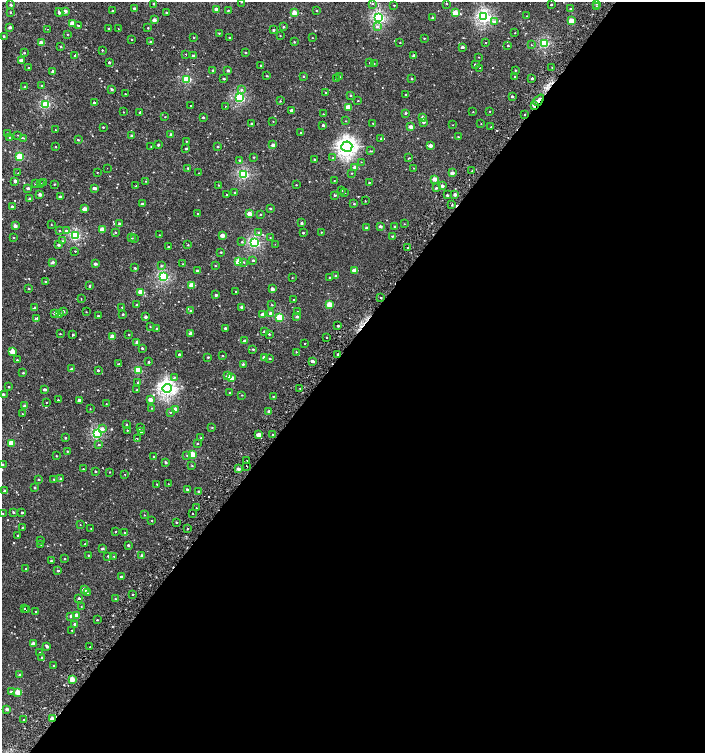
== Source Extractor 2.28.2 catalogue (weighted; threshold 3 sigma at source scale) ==
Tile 12 of 4 x 4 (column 4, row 3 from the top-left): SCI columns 4423-5828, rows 1507-3007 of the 6059 x 6037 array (HDU 1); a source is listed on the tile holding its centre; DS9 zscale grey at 2 x 2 block average (1 PNG px = mean of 2 x 2 image px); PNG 707 x 755 px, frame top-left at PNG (2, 2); each listed source drawn as its Kron ellipse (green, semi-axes under 4 px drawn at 4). Shown black and unused: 54% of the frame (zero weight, under 2 of 3 exposures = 2% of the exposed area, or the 3 px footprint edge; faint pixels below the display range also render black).
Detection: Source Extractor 2.28.2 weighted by HDU 2 'WHT'; one run over the whole footprint, this tile lists its part. Background 0.00127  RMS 0.0039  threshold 0.0174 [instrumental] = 3 sigma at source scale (4.5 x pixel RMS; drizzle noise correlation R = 1.50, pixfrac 1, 0.0396/0.0396 arcsec/px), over >= 5 px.
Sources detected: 439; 2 cosmic-ray / hot-pixel residue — neither listed nor drawn; the other 437 listed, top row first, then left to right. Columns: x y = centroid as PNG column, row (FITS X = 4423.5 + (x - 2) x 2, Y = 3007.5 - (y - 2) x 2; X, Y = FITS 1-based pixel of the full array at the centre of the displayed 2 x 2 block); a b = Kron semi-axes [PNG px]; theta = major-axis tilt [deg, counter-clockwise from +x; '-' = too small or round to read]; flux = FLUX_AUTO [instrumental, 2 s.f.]
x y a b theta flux
241 2 2 2 - 0.41
153 4 2 2 - 0.63
372 4 3 3 - 0.8
446 4 2 2 - 0.49
597 4 3 2 - 2.2
11 5 2 2 - 1.4
394 5 2 2 - 0.57
551 5 2 2 - 0.86
596 7 3 2 - 0.65
134 8 2 2 - 1.3
216 9 2 2 - 3.6
570 9 3 2 - 1.3
228 10 2 2 - 0.67
316 10 2 2 - 0.45
65 11 2 2 - 4.1
113 11 2 2 - 0.98
10 12 2 2 - 0.68
59 12 4 3 - 1.6
166 13 3 2 - 1.3
294 13 3 2 - 10
455 13 3 2 - 15
526 16 2 2 - 0.22
433 17 2 2 - 1.6
484 17 4 3 - 140
379 18 4 3 - 110
154 20 2 2 - 5.7
571 21 3 2 - 16
494 22 4 3 - 2.4
72 23 3 2 - 10
78 25 3 2 - 0.84
10 27 2 2 - 2.8
283 27 3 2 - 0.87
377 27 4 4 - 1.8
109 28 2 2 - 0.65
148 28 2 2 - 0.6
47 29 2 2 - 0.38
118 29 2 2 - 0.38
273 30 2 2 - 1.1
219 33 3 2 - 0.67
515 33 2 2 - 0.37
68 34 3 2 - 0.34
4 36 2 2 - 0.78
280 36 2 2 - 0.36
193 37 2 2 - 0.55
230 37 2 2 - 0.6
313 38 2 2 - 0.31
424 38 2 2 - 0.52
131 39 2 2 - 0.36
151 41 2 2 - 1.3
294 42 2 2 - 0.82
41 43 3 2 - 7.5
400 43 2 2 - 0.37
485 43 2 2 - 1.4
544 43 4 3 - 59
531 45 2 2 - 0.34
61 46 2 2 - 0.87
508 46 2 2 - 0.74
462 47 2 2 - 2.3
102 50 2 2 - 0.58
24 53 2 2 - 0.51
246 53 2 2 - 0.66
186 54 2 2 - 0.7
75 56 2 2 - 2.1
193 56 3 2 - 2.8
414 56 2 2 - 2.7
479 57 2 2 - 0.29
21 60 2 2 - 4.5
109 62 2 2 - 1.2
370 63 2 2 - 0.37
374 63 2 2 - 0.3
475 65 3 2 - 1.3
261 66 2 2 - 1.6
552 67 3 2 - 0.5
28 68 2 2 - 2.1
480 68 2 2 - 0.32
213 70 2 2 - 0.87
228 70 2 2 - 1.7
515 70 2 2 - 0.59
53 71 2 2 - 3.3
267 76 3 2 - 0.52
303 76 3 2 - 0.57
514 76 2 2 - 0.44
339 77 3 2 - 0.49
532 78 2 2 - 1.4
187 79 3 3 - 45
224 79 2 2 - 0.99
337 79 3 3 - 0.78
411 79 2 2 - 0.96
42 86 2 2 - 1
25 87 2 2 - 0.65
112 89 4 2 - 0.98
242 89 3 3 - 0.83
326 93 3 2 - 0.51
125 94 2 2 - 0.45
405 94 2 2 - 0.86
350 95 2 2 - 0.75
512 96 2 2 - 1.4
240 98 3 3 - 74
539 100 6 2 50 10
280 101 3 2 - 0.52
358 101 2 2 - 0.47
94 102 2 2 - 1.5
46 104 3 3 - 53
190 105 2 2 - 2
534 105 3 2 - 5.9
225 106 2 2 - 0.58
348 107 3 2 - 14
292 110 2 2 - 3.3
490 111 2 2 - 0.38
123 112 2 2 - 0.35
140 112 2 2 - 1.2
473 112 2 2 - 0.34
406 113 3 2 - 1
323 114 2 2 - 0.5
525 115 2 2 - 0.6
165 117 2 2 - 0.34
203 117 2 2 - 1.1
422 117 3 3 - 1.6
273 121 2 2 - 0.37
345 121 2 2 - 0.35
423 122 2 2 - 2.2
372 123 2 2 - 0.94
251 124 2 2 - 0.97
481 124 2 2 - 0.31
323 125 2 2 - 1.7
453 125 2 2 - 0.3
103 127 2 2 - 0.58
411 127 3 2 - 6.7
491 127 2 2 - 0.39
55 130 2 2 - 0.39
301 132 2 2 - 0.46
7 133 2 2 - 0.7
171 134 2 2 - 2.4
18 135 2 2 - 0.36
132 136 3 2 - 2.2
458 137 2 2 - 0.65
10 138 3 2 - 0.67
24 138 3 2 - 0.42
381 139 2 2 - 0.5
78 140 3 2 - 0.73
186 141 2 2 - 0.44
158 145 3 2 - 1
273 145 2 2 - 4.1
430 146 3 2 - 5.1
56 147 2 2 - 0.52
151 147 2 2 - 0.31
218 147 2 2 - 0.91
347 147 5 5 - 280
186 149 2 2 - 1.3
370 151 3 3 - 0.76
20 157 3 3 - 38
254 157 2 2 - 0.64
333 158 2 2 - 0.47
409 158 3 2 - 0.6
240 160 3 2 - 1.4
315 160 2 2 - 1.1
361 162 3 2 - 0.32
355 167 3 2 - 3.7
107 168 2 2 - 0.79
188 168 3 2 - 0.82
413 168 2 2 - 0.33
472 171 2 2 - 0.32
97 172 2 2 - 1.1
18 173 2 2 - 0.34
199 173 2 2 - 0.32
351 173 2 2 - 0.49
452 173 2 2 - 4.6
243 174 3 3 - 76
435 179 3 2 - 7.8
334 180 2 2 - 0.32
15 181 3 2 - 1.7
146 181 2 2 - 0.36
43 182 3 3 - 0.88
369 182 2 2 - 0.7
35 183 2 2 - 0.57
40 184 3 2 - 0.51
54 184 2 2 - 0.61
136 185 2 2 - 0.52
218 185 2 2 - 0.36
296 185 2 2 - 0.34
442 186 3 2 - 2.2
28 188 2 2 - 2.3
94 188 3 2 - 3.7
436 188 3 2 - 1.2
342 191 2 2 - 0.5
345 192 2 2 - 0.35
235 193 2 2 - 1.1
40 194 2 2 - 3.2
455 194 2 2 - 3.9
227 195 2 2 - 0.79
335 195 3 2 - 0.99
447 195 2 2 - 1.3
60 197 2 2 - 1.6
30 199 2 2 - 2.7
365 201 2 2 - 0.45
142 204 2 2 - 2.1
354 204 2 2 - 0.59
452 205 3 2 - 0.71
12 207 2 2 - 2.9
270 208 2 2 - 0.86
85 209 3 2 - 7.4
198 214 2 2 - 0.56
250 214 3 2 - 9.9
260 214 2 2 - 0.55
301 223 2 2 - 1.6
120 224 2 2 - 3.9
404 224 2 2 - 0.33
51 225 2 2 - 0.32
15 226 3 2 - 4.5
380 226 3 2 - 2.4
395 226 2 2 - 0.92
367 228 3 2 - 2.9
102 229 3 2 - 8.4
59 230 2 2 - 0.5
66 231 3 3 - 2.1
115 232 3 2 - 0.77
321 232 2 2 - 0.49
258 233 3 2 - 0.7
303 233 2 2 - 0.91
75 235 3 3 - 73
159 235 2 2 - 0.32
222 235 2 2 - 6
392 236 2 2 - 0.77
14 237 2 2 - 0.51
131 238 3 2 - 0.71
134 238 3 2 - 1
270 238 2 2 - 0.52
62 241 3 2 - 0.5
242 242 3 2 - 0.72
254 243 3 3 - 85
275 244 2 2 - 0.33
58 245 2 2 - 1.4
188 245 2 2 - 0.63
168 247 2 2 - 1.1
408 248 2 2 - 0.53
75 251 2 2 - 0.44
221 252 2 2 - 0.63
253 260 2 2 - 0.96
52 262 3 2 - 2
238 262 3 2 - 18
244 262 3 3 - 0.7
95 264 3 2 - 2.4
183 264 2 2 - 0.3
161 266 3 3 - 0.86
215 266 2 2 - 0.65
135 268 2 2 - 1.1
354 270 3 2 - 9.1
197 271 2 2 - 1.2
335 276 3 2 - 1.1
163 277 3 3 - 80
330 277 2 2 - 0.72
292 278 2 2 - 0.39
46 281 2 2 - 0.99
192 285 3 2 - 14
90 286 2 2 - 2.7
28 288 3 2 - 0.6
272 289 2 2 - 3.8
236 291 2 2 - 1.2
141 292 3 2 - 14
216 295 2 2 - 1.8
381 298 2 2 - 1.1
81 299 2 2 - 0.71
294 299 2 2 - 3.7
137 304 2 2 - 0.73
329 304 3 2 - 16
272 305 2 2 - 0.47
122 307 2 2 - 0.47
242 307 2 2 - 3.3
34 308 2 2 - 2.5
190 310 2 2 - 0.88
63 311 2 2 - 1.6
298 311 2 2 - 1.2
86 312 2 2 - 0.32
55 313 3 3 - 2.5
270 313 3 2 - 2.4
59 314 3 2 - 4
123 314 3 2 - 0.71
263 314 3 2 - 5.2
98 316 2 2 - 0.73
297 316 3 2 - 1.9
145 317 2 2 - 2.9
280 317 3 3 - 34
37 319 3 2 - 2.9
338 326 2 2 - 1.1
150 327 2 2 - 0.42
225 328 2 2 - 1.8
157 329 2 2 - 0.96
264 331 2 2 - 0.97
191 333 2 2 - 5.9
60 334 2 2 - 0.47
269 334 2 2 - 1
73 335 2 2 - 0.84
129 335 2 2 - 0.54
112 337 3 2 - 11
327 337 2 2 - 0.81
244 341 3 2 - 3.2
137 342 2 2 - 4
304 343 2 2 - 2.8
142 348 2 2 - 1.3
253 349 3 2 - 0.97
12 352 3 3 - 9.4
296 352 2 2 - 0.57
179 354 2 2 - 1.3
338 354 2 2 - 1.5
222 355 2 2 - 0.65
208 357 2 2 - 0.79
264 357 3 3 - 4.8
270 359 3 3 - 0.88
17 360 2 2 - 0.57
312 361 3 2 - 3
149 362 2 2 - 1.1
119 364 3 2 - 0.92
243 364 3 2 - 1.2
72 369 2 2 - 3.1
98 370 2 2 - 1
138 370 3 3 - 29
23 373 3 2 - 0.81
228 376 3 2 - 6.9
174 377 3 3 - 0.91
232 378 3 2 - 4.3
138 382 3 2 - 0.93
8 387 3 2 - 0.69
167 388 4 4 - 210
300 388 2 2 - 0.33
44 389 3 2 - 2.2
137 390 2 2 - 0.41
230 392 3 2 - 0.81
3 394 2 2 - 1.8
242 395 2 2 - 0.46
273 396 2 2 - 0.46
150 399 3 2 - 5.1
58 400 2 2 - 0.75
79 400 3 2 - 3
46 402 2 2 - 0.31
106 404 2 2 - 0.27
25 406 2 2 - 4
152 408 2 2 - 0.49
90 409 2 2 - 0.33
175 409 3 2 - 7.7
269 411 2 2 - 2.1
170 412 2 2 - 0.44
22 414 2 2 - 0.74
126 424 2 2 - 0.46
140 427 2 2 - 0.33
212 427 3 2 - 0.56
102 429 3 3 - 3.3
127 430 2 2 - 0.45
141 432 2 2 - 1.5
97 434 3 3 - 68
258 434 2 2 - 6.7
273 435 2 2 - 0.72
65 438 2 2 - 0.83
137 438 2 2 - 0.94
201 438 2 2 - 0.54
11 443 3 2 - 17
197 443 2 2 - 0.71
99 445 2 2 - 1.1
67 451 2 2 - 0.63
187 455 3 2 - 0.65
192 455 3 2 - 22
56 456 2 2 - 0.59
153 457 2 2 - 0.7
247 461 2 2 - 0.41
166 462 3 2 - 1.3
3 465 2 2 - 1.5
192 466 3 2 - 0.59
246 466 2 2 - 1.8
83 469 2 2 - 0.55
238 469 2 2 - 3.9
95 471 2 2 - 0.88
110 472 2 2 - 0.35
125 474 2 2 - 0.36
39 479 2 2 - 1
54 479 2 2 - 0.53
61 479 2 2 - 1.5
157 484 2 2 - 0.45
168 484 2 2 - 0.41
35 487 2 2 - 0.88
187 489 2 2 - 1.3
5 491 2 2 - 3.9
198 491 2 2 - 0.9
196 508 2 2 - 0.38
13 512 3 2 - 1.1
22 512 2 2 - 1
3 513 2 2 - 0.47
192 513 2 2 - 0.75
144 515 2 2 - 0.37
152 521 2 2 - 0.72
176 522 2 2 - 0.95
80 525 2 2 - 0.29
22 527 2 2 - 0.47
91 528 2 2 - 0.33
187 529 2 2 - 2.4
115 531 2 2 - 0.39
125 533 2 2 - 0.61
17 535 2 2 - 1
40 540 2 2 - 0.69
41 544 2 2 - 0.65
85 544 2 2 - 0.91
128 545 3 2 - 1.4
102 549 2 2 - 1.9
88 555 3 2 - 0.54
108 556 2 2 - 1.1
114 556 2 2 - 0.48
142 556 2 2 - 3.9
65 559 2 2 - 0.53
51 561 2 2 - 1.2
26 569 2 2 - 0.45
58 571 3 2 - 0.87
121 577 2 2 - 1.5
84 590 2 2 - 5.4
87 593 3 2 - 0.56
133 594 2 2 - 0.65
79 598 2 2 - 1.5
115 599 2 2 - 0.65
81 606 2 2 - 0.32
24 608 2 2 - 2.6
27 610 2 2 - 0.31
36 612 2 2 - 0.72
71 616 3 2 - 2.4
76 616 3 2 - 11
97 620 2 2 - 0.65
75 624 3 2 - 1.9
72 630 2 2 - 0.32
33 644 2 2 - 6.2
47 646 3 2 - 2.4
90 647 2 2 - 0.41
40 652 2 2 - 0.43
42 657 3 2 - 0.9
53 665 2 2 - 0.59
20 674 3 3 - 1.5
72 679 3 2 - 9.8
11 692 3 2 - 2.3
17 692 3 2 - 10
7 709 2 2 - 3.6
24 719 2 2 - 1
52 719 3 3 - 7.5
Overlapping masked pixels (flux is a lower limit): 4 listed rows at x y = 539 100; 534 105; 338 354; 52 719
Isophote crosses this tile's border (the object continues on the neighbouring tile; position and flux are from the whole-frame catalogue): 2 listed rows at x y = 241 2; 3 465
Diffuse or blended objects may show on this block-average render without a row.